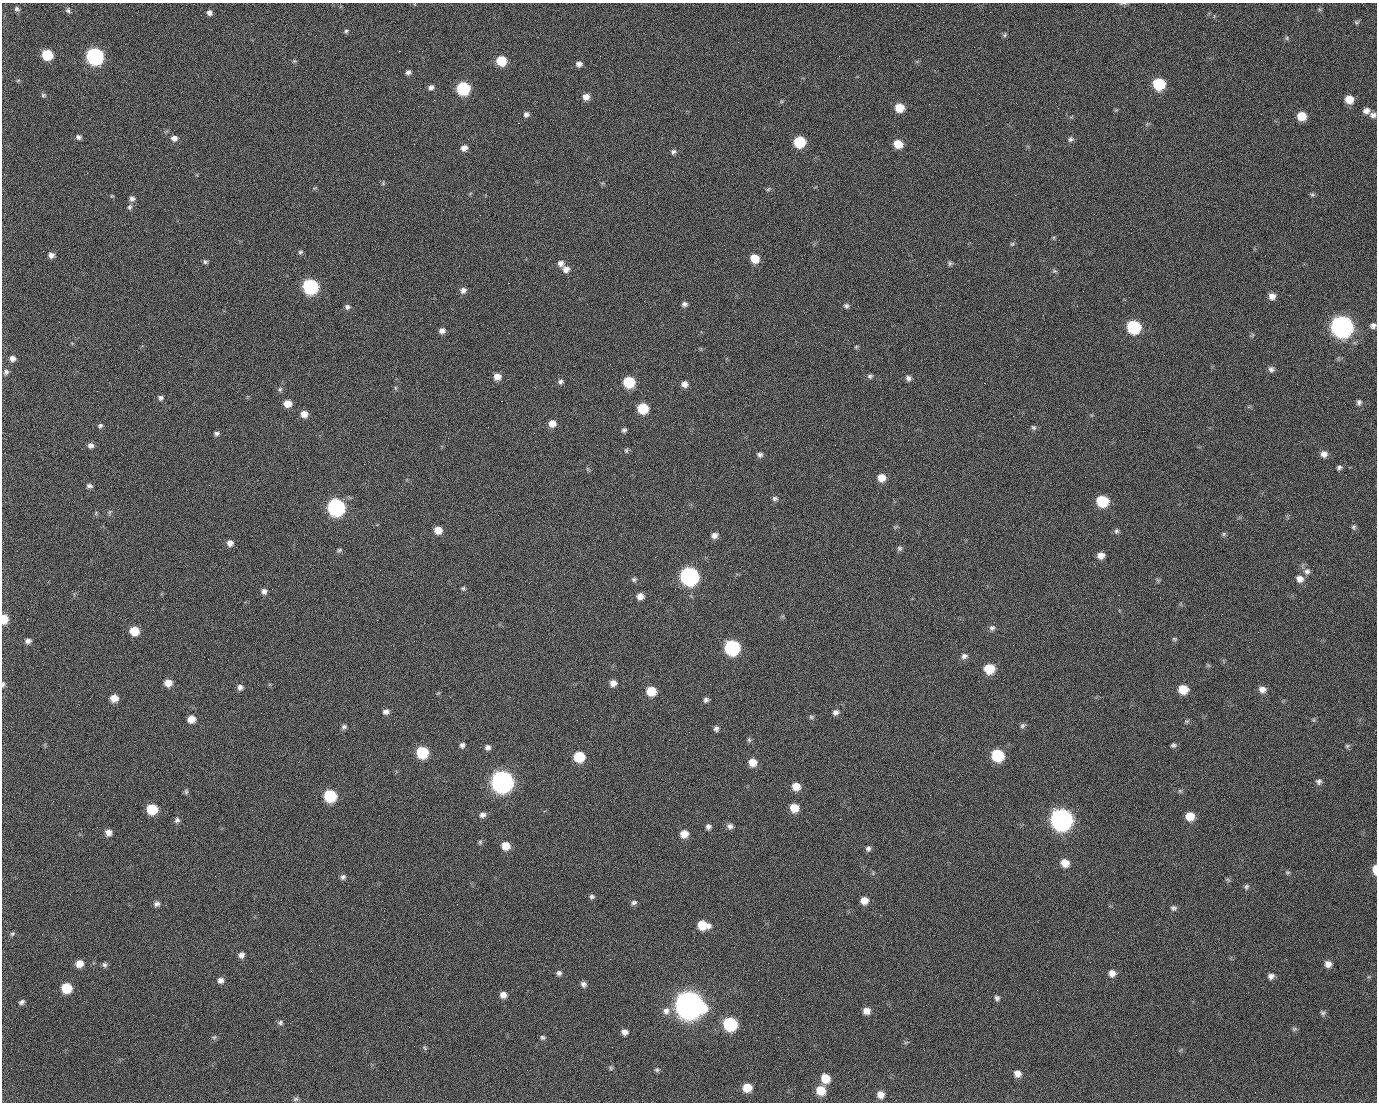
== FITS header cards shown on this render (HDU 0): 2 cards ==
NAXIS1  =                 1375 / length of data axis 1
NAXIS2  =                 1100 / length of data axis 2

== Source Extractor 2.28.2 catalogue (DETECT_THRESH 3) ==
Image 1375 x 1100 px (HDU 0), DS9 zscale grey, 1 PNG px = 1 image px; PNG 1379 x 1104 px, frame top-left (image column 1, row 1100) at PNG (2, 3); no overlay
Background 1440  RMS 28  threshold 84.8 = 3 sigma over >= 5 px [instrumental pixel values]
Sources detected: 247; all 247 listed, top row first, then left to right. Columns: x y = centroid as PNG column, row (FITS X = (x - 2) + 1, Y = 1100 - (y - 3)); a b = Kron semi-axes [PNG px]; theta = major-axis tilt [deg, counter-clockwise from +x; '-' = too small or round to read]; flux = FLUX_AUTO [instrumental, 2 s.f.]
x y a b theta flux
1123 3 10 3 3 3.1e+03
17 9 7 6 - 4.5e+03
70 11 8 4 -28 7.3e+03
990 12 3 2 - 1.6e+03
209 13 6 5 - 7.0e+03
1356 22 7 6 - 3.4e+03
346 31 6 5 - 3.3e+03
1005 35 6 5 - 3.5e+03
1287 38 6 5 - 3.2e+03
399 51 2 2 - 2.0e+04
47 55 8 7 - 7.5e+04
95 56 9 8 - 5.1e+05
294 61 5 5 - 2.5e+03
501 61 7 7 - 5.7e+04
579 64 7 6 - 8.2e+03
408 72 6 5 - 6.1e+03
18 80 6 3 19 2.1e+03
1159 84 8 8 - 1.1e+05
431 87 7 6 - 6.6e+03
463 88 8 8 - 1.8e+05
43 95 7 6 - 3.6e+03
586 97 8 7 - 1.4e+04
498 99 2 2 - 1.1e+03
1349 99 8 7 - 2.6e+04
434 100 2 2 - 4.1e+03
929 104 2 2 - 8.8e+02
899 107 8 7 - 3.5e+04
1366 111 8 7 - 9.6e+03
526 114 6 6 - 6.1e+03
1373 115 8 7 - 7.8e+03
1301 116 7 7 - 3.5e+04
518 123 2 2 - 2.5e+04
78 137 7 5 -14 5.3e+03
174 138 8 7 - 9.7e+03
1071 139 8 7 - 5.3e+03
799 142 8 8 - 9.3e+04
898 144 8 7 - 3.2e+04
464 148 7 7 - 1.0e+04
673 152 8 6 28 5.1e+03
383 183 5 5 - 2.5e+03
314 188 7 3 5 1.9e+03
768 189 7 3 37 2.6e+03
1015 195 2 2 - 6.9e+03
1312 195 6 5 - 3.2e+03
112 196 5 4 - 1.9e+03
132 199 8 7 - 6.5e+03
129 207 7 6 - 4.6e+03
480 215 2 2 - 7.7e+02
1012 244 6 5 - 2.9e+03
300 252 7 5 16 3.5e+03
51 255 6 6 - 8.3e+03
755 259 8 7 - 3.2e+04
205 262 6 6 - 3.7e+03
561 263 8 7 - 8.7e+03
950 263 7 5 90 3.7e+03
566 269 9 8 - 1.1e+04
1054 271 7 5 -19 3.3e+03
927 275 2 2 - 8.8e+02
508 283 2 2 - 5.5e+04
310 286 8 8 - 3.2e+05
463 290 8 7 - 8.5e+03
1083 291 2 2 - 3.1e+03
1290 295 2 2 - 2.1e+03
1272 296 8 7 - 1.2e+04
684 304 7 6 - 5.8e+03
846 306 7 6 - 4.7e+03
347 307 7 7 - 5.5e+03
355 315 2 2 - 9.3e+02
59 322 3 2 - 1.5e+03
1287 324 2 2 - 1.0e+03
1341 326 10 9 - 1.5e+06
1373 326 7 6 - 6.5e+03
1133 327 8 8 - 1.8e+05
442 331 7 6 - 9.0e+03
1252 335 7 4 72 2.7e+03
856 347 5 5 - 2.6e+03
12 358 7 7 - 8.9e+03
1271 369 8 7 - 6.4e+03
6 372 7 7 - 5.5e+03
497 376 7 7 - 1.6e+04
870 376 8 6 -3 4.5e+03
908 378 7 6 - 6.4e+03
561 382 7 7 - 5.6e+03
629 382 8 7 - 9.3e+04
984 383 2 2 - 1.9e+04
685 384 7 7 - 1.0e+04
395 388 6 4 -89 2.6e+03
280 389 7 5 86 4.0e+03
97 391 2 2 - 1.3e+03
160 398 7 6 - 5.2e+03
501 401 3 2 - 5.8e+04
1359 402 8 6 74 5.5e+03
287 404 7 7 - 2.0e+04
643 408 8 7 - 6.9e+04
304 414 8 7 - 1.5e+04
552 424 8 7 - 1.5e+04
100 426 6 6 - 4.3e+03
1034 427 8 6 -42 4.0e+03
624 430 6 5 - 4.3e+03
901 430 3 2 - 1.6e+03
217 433 7 6 - 4.8e+03
534 433 2 2 - 9.0e+02
91 445 7 6 - 7.4e+03
626 450 7 5 -76 3.2e+03
1324 454 8 7 - 1.1e+04
760 455 7 6 - 5.7e+03
1339 468 7 5 44 4.6e+03
588 469 7 4 -71 2.4e+03
881 478 8 8 - 2.1e+04
89 486 7 5 -10 5.1e+03
623 497 2 2 - 2.8e+03
775 498 7 6 - 4.7e+03
1102 501 8 7 - 9.1e+04
336 507 9 8 - 5.7e+05
110 512 6 4 89 3.1e+03
895 527 7 4 33 2.6e+03
1353 527 7 6 - 4.2e+03
438 530 7 7 - 2.1e+04
1116 531 7 7 - 4.6e+03
1224 534 6 5 - 3.2e+03
714 535 8 7 - 9.4e+03
230 543 7 7 - 1.0e+04
899 548 7 6 - 4.4e+03
339 550 8 5 21 3.5e+03
1101 555 6 6 - 1.4e+04
655 557 2 2 - 8.3e+02
1307 571 9 8 - 8.8e+03
689 576 9 9 - 6.8e+05
634 579 7 6 - 4.1e+03
1300 579 9 9 - 1.3e+04
1158 580 7 4 -34 2.9e+03
463 588 6 5 - 3.3e+03
264 591 7 7 - 7.7e+03
640 596 7 7 - 1.4e+04
4 619 8 6 -87 3.4e+04
27 619 2 2 - 4.2e+03
377 620 2 2 - 1.1e+04
992 628 8 7 - 5.8e+03
134 631 7 7 - 4.0e+04
1174 639 6 4 -21 2.9e+03
28 641 8 6 11 7.1e+03
414 641 2 2 - 8.1e+02
732 647 9 8 - 3.2e+05
964 656 8 7 - 7.8e+03
989 669 9 8 - 4.7e+04
168 683 7 7 - 1.9e+04
613 683 7 7 - 1.1e+04
3 684 8 4 84 3.7e+03
240 687 7 6 - 7.1e+03
1183 689 8 7 - 3.8e+04
1262 689 9 7 -11 1.2e+04
651 691 8 7 - 4.4e+04
114 698 7 7 - 2.0e+04
706 700 6 6 - 5.1e+03
386 712 8 6 9 7.4e+03
835 712 8 7 - 7.1e+03
811 717 7 5 -2 3.7e+03
191 719 7 7 - 2.0e+04
1314 720 6 4 -90 2.6e+03
1187 721 8 4 17 3.0e+03
1022 726 8 6 46 4.7e+03
344 727 7 6 - 4.7e+03
716 729 6 5 - 5.3e+03
749 740 7 5 -87 3.5e+03
462 745 7 6 - 5.9e+03
1173 745 7 5 -5 4.3e+03
1347 746 6 6 - 3.2e+03
488 747 7 7 - 6.7e+03
422 752 8 8 - 9.9e+04
934 753 3 2 - 1.7e+03
997 755 8 8 - 1.2e+05
579 757 8 7 - 7.1e+04
753 762 8 8 - 2.1e+04
502 781 10 9 - 1.5e+06
1319 781 7 7 - 5.5e+03
796 786 8 7 - 2.3e+04
186 792 7 5 -90 3.5e+03
101 794 2 2 - 2.4e+03
930 795 2 2 - 6.7e+03
330 796 8 8 - 1.3e+05
69 806 2 2 - 7.4e+02
794 808 8 7 - 2.9e+04
1053 808 2 2 - 1.6e+04
152 809 8 7 - 7.1e+04
483 815 8 7 - 7.8e+03
1190 816 8 8 - 3.0e+04
1061 819 10 9 - 1.5e+06
177 820 7 6 - 5.5e+03
730 826 9 8 - 7.6e+03
708 827 6 6 - 6.7e+03
108 832 7 7 - 1.2e+04
684 834 8 8 - 2.0e+04
480 842 7 5 89 3.6e+03
506 846 8 7 - 2.6e+04
868 849 7 6 - 5.3e+03
1065 863 9 8 - 2.3e+04
1375 870 8 4 -86 2.2e+04
1288 872 7 4 -18 3.1e+03
343 877 6 6 - 5.3e+03
1228 879 7 3 -19 2.5e+03
1246 887 7 6 - 4.3e+03
592 897 7 6 - 4.7e+03
864 900 7 7 - 1.8e+04
634 902 8 6 16 5.3e+03
156 904 8 6 22 6.6e+03
457 904 3 2 - 1.4e+03
1173 908 8 7 - 5.4e+03
703 925 11 8 -9 4.2e+04
1118 932 2 2 - 2.4e+03
12 934 7 6 - 3.6e+03
241 955 7 7 - 8.2e+03
610 959 2 2 - 2.6e+03
79 964 8 7 - 1.8e+04
1328 964 7 7 - 1.1e+04
104 965 7 6 - 4.7e+03
559 973 7 6 - 5.6e+03
1112 973 8 7 - 1.2e+04
1271 976 8 7 - 7.8e+03
220 980 8 7 - 8.9e+03
758 980 2 2 - 1.8e+03
583 984 7 7 - 6.5e+03
66 988 8 7 - 6.0e+04
503 995 7 7 - 1.2e+04
997 998 7 7 - 5.1e+03
21 1002 7 5 31 5.2e+03
689 1005 12 11 - 3.3e+06
666 1011 11 9 79 1.2e+04
866 1011 8 7 - 1.4e+04
1323 1013 7 6 - 4.3e+03
757 1015 2 2 - 1.4e+03
280 1023 7 6 - 4.6e+03
730 1024 9 8 - 1.9e+05
1294 1029 8 5 16 3.5e+03
625 1032 7 6 - 9.7e+03
214 1037 7 5 13 3.7e+03
543 1037 6 6 - 4.1e+03
906 1042 6 4 19 2.5e+03
425 1048 8 4 -37 2.9e+03
611 1068 8 5 -61 3.6e+03
657 1070 6 6 - 3.6e+03
1017 1074 9 8 - 1.2e+04
825 1078 8 8 - 3.6e+04
747 1087 8 8 - 3.1e+04
821 1090 9 8 - 3.7e+04
169 1095 2 2 - 5.3e+03
881 1095 8 8 - 1.5e+04
295 1099 8 6 5 4.2e+03
At the frame edge (FLAGS 8, measured only in part): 5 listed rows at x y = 1123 3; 1373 326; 4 619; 3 684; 1375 870